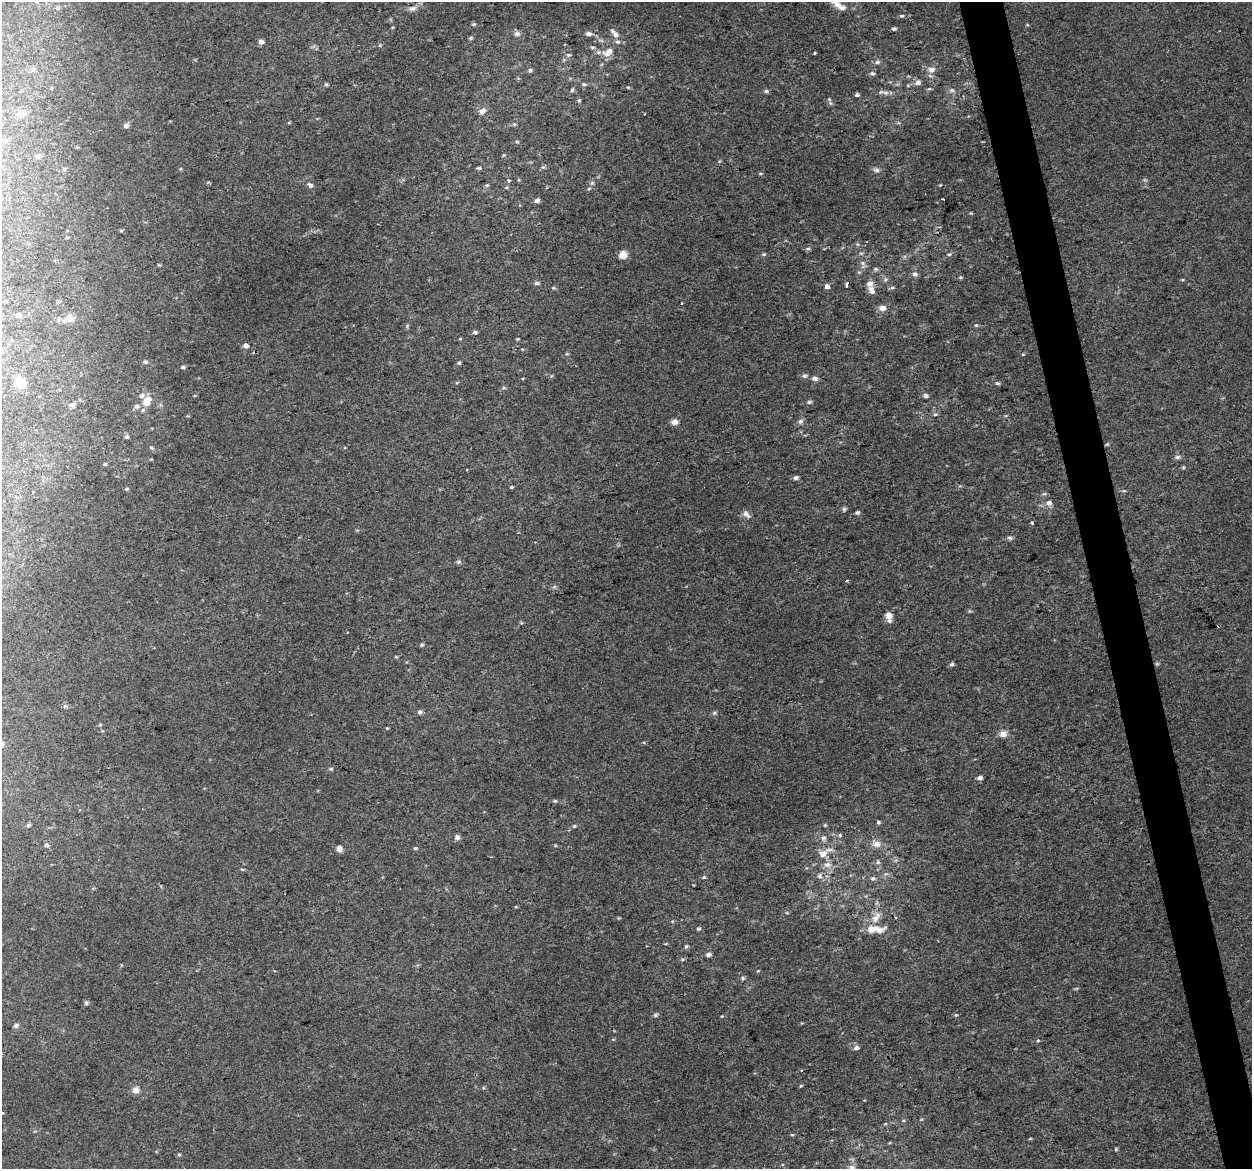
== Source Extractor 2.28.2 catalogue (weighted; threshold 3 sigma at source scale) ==
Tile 6 of 4 x 4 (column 2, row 2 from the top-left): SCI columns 1251-2500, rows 2417-3583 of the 5001 x 4785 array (HDU 1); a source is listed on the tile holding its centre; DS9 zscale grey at full resolution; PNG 1254 x 1171 px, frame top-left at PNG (2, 2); no overlay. Shown black and unused: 3% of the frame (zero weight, under 2 of 3 exposures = <1% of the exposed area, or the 3 px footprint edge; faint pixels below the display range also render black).
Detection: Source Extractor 2.28.2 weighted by HDU 2 'WHT'; one run over the whole footprint, this tile lists its part. Background 0.00647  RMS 0.0062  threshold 0.028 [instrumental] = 3 sigma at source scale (4.5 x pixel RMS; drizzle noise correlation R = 1.50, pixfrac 1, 0.0396/0.0396 arcsec/px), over >= 5 px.
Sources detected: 177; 1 too faint to see at this stretch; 2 cosmic-ray / hot-pixel residue — not listed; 7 inside a brighter listed object's ellipse — not listed separately; the other 167 listed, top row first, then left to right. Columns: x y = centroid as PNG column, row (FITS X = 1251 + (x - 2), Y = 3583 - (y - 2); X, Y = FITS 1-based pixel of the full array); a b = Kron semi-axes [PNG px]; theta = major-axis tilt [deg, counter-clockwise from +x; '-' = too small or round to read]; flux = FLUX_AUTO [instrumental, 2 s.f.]
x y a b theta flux
837 4 16 7 -45 6.3
57 8 6 5 - 1.1
412 8 10 7 17 2.9
902 16 6 5 - 1
474 24 5 5 - 0.94
894 29 5 4 - 1.3
517 34 8 7 - 2.3
588 34 6 5 - 3.1
615 34 17 7 -50 4.3
471 38 6 5 - 0.9
261 42 4 4 - 3.7
380 45 5 4 - 0.7
592 47 7 4 -5 1.1
609 51 12 8 20 5.4
814 53 3 2 - 0.9
568 55 7 5 13 1.4
877 62 7 5 2 1.6
33 69 8 5 37 1.5
530 70 6 6 - 1.2
931 70 11 8 6 3.9
872 73 6 5 - 1.4
918 82 8 7 - 2.7
326 84 5 4 - 0.93
584 84 7 5 1 1.2
628 87 5 3 - 0.56
51 88 4 4 - 0.51
929 89 6 3 19 0.82
572 90 7 4 62 1.1
952 90 7 6 - 1.9
766 91 5 4 - 1.6
886 92 9 6 -10 2.5
857 95 4 4 - 1.3
829 99 5 5 - 1
579 100 5 5 - 1.3
482 111 10 7 30 3.2
21 114 8 8 - 5.6
289 123 5 3 - 0.57
514 124 5 4 - 0.84
126 126 8 6 2 1.5
38 156 8 6 19 2.2
543 167 6 5 - 0.99
479 168 6 4 0 0.94
64 169 6 4 72 0.8
876 170 9 6 -10 1.9
508 181 5 4 - 1.6
592 183 6 5 - 1.2
310 185 8 5 -34 2
487 185 6 4 13 0.91
940 185 3 3 - 0.53
589 189 5 3 - 0.75
943 199 3 2 - 0.51
537 200 7 5 26 2
971 213 4 4 - 0.53
808 249 8 4 0 1
861 253 6 4 18 0.96
764 254 6 4 -19 0.93
949 254 6 4 38 1.1
623 255 7 7 - 6.6
863 263 7 4 -88 1.4
876 269 6 5 - 1.2
915 274 6 6 - 2.2
960 277 5 3 - 0.7
885 279 7 6 - 1.6
536 283 5 4 - 1.5
847 284 4 3 - 11
870 284 6 6 - 4.6
827 286 4 4 - 3.7
892 287 6 4 0 1
871 291 11 7 -68 3.4
682 303 2 2 - 0.65
882 308 9 7 0 3.5
18 315 6 5 - 2
70 319 12 10 -7 4.7
976 325 5 5 - 0.86
407 326 6 4 49 0.77
475 332 5 4 - 1.5
518 339 4 3 - 0.65
11 340 4 4 - 1.1
245 346 5 4 - 3.9
567 354 6 3 -17 0.65
145 362 6 5 - 1.3
459 363 5 4 - 1
183 367 6 4 0 1
804 376 6 6 - 1.5
815 378 8 5 -9 2.1
20 382 10 10 - 13
997 383 6 4 0 1
504 388 6 3 -17 0.71
925 396 5 5 - 1.5
147 401 16 11 53 7.5
809 402 8 4 15 1.3
72 405 7 6 - 1.6
935 414 6 4 1 0.83
801 421 8 6 39 1.9
674 422 8 7 - 2.9
126 437 5 5 - 1.4
1107 444 5 4 - 0.71
151 448 6 4 -2 0.8
1177 457 8 5 16 1.5
105 464 4 3 - 1.1
796 478 7 5 23 1.5
511 487 5 4 - 0.74
126 489 4 4 - 0.69
1124 491 6 3 -17 0.75
1049 503 6 6 - 2.9
844 509 6 5 - 1.2
857 513 6 5 - 1.2
746 514 12 6 -44 2.7
1032 523 3 3 - 2.7
1010 538 8 5 -18 1.3
458 562 7 5 -18 1.2
847 580 4 2 - 0.62
554 587 7 4 18 1
969 611 6 3 -71 0.67
889 616 6 6 - 5.4
422 645 5 4 - 0.96
396 657 4 4 - 0.6
951 664 5 4 - 1.6
420 712 5 5 - 1.7
714 713 6 5 - 1
100 725 5 4 - 0.73
387 728 4 3 - 0.75
1003 734 8 7 - 3.9
331 769 5 5 - 0.88
979 778 5 4 - 2.8
555 801 5 4 - 0.97
878 822 5 4 - 1.1
29 825 5 5 - 1.3
825 825 5 4 - 0.74
574 826 5 4 - 0.88
840 835 5 4 - 1.1
457 837 6 6 - 2.3
823 838 8 7 - 2.1
876 844 13 10 -33 4.9
46 845 5 5 - 1.8
415 848 6 4 18 0.77
339 849 5 4 - 5.7
829 850 12 5 7 2.6
823 854 8 7 - 6
878 862 6 5 - 1.2
827 865 12 8 -11 4.2
242 869 6 3 -18 0.65
820 876 4 4 - 2.4
704 877 5 4 - 1
873 878 7 6 - 1.6
516 907 5 3 - 0.58
876 918 17 10 52 6.7
698 929 5 4 - 1.1
878 930 21 11 6 7.2
686 946 6 4 73 1.2
708 954 5 4 - 2.6
682 959 7 3 8 0.88
742 978 6 5 - 1.1
86 1003 6 5 - 1.2
655 1015 6 5 - 1.1
956 1015 5 5 - 0.78
722 1016 4 3 - 0.49
16 1025 7 6 - 1.6
1038 1041 4 4 - 0.68
856 1048 7 5 1 2
801 1086 5 4 - 0.67
136 1090 7 7 - 4.3
885 1124 5 3 - 0.65
1030 1139 5 3 - 0.56
1116 1149 5 4 - 0.71
179 1155 5 4 - 0.88
852 1167 9 9 - 3.5
Isophote crosses this tile's border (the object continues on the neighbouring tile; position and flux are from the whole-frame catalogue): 2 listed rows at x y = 837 4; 852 1167